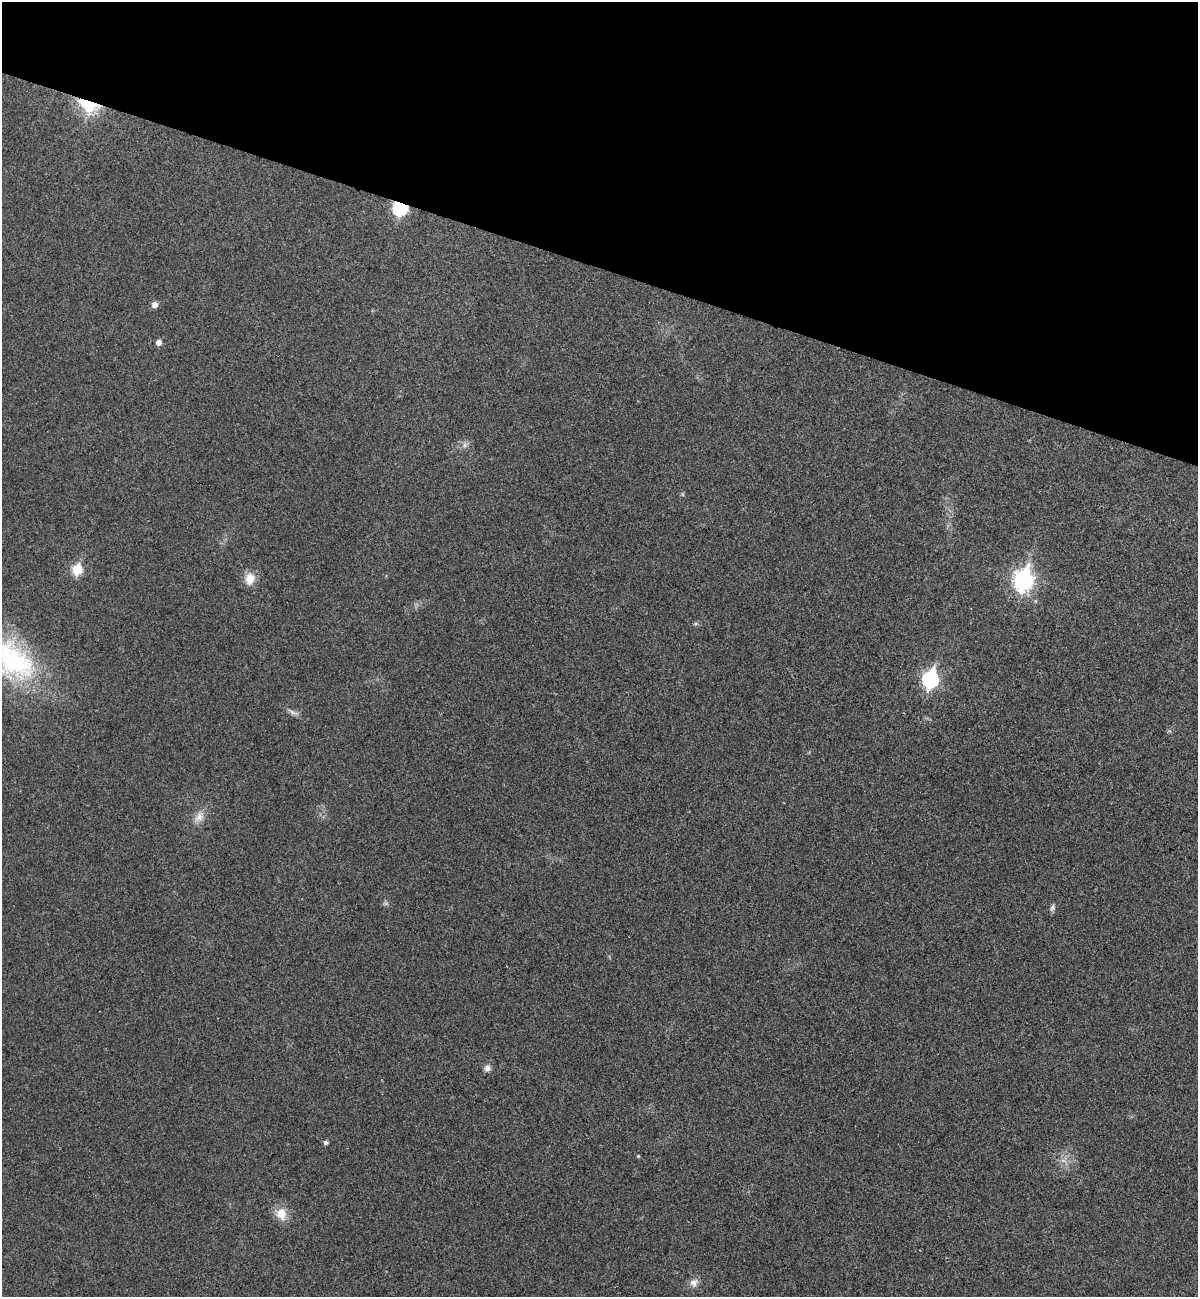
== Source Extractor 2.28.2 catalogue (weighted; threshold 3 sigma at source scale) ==
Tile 2 of 4 x 4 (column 2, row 1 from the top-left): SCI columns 1379-2574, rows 3907-5201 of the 5273 x 5220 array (HDU 1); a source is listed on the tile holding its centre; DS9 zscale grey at full resolution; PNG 1200 x 1299 px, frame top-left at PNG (2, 2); no overlay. Shown black and unused: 21% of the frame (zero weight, under 3 of 4 exposures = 6% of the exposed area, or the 3 px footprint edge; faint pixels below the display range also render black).
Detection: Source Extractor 2.28.2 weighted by HDU 2 'WHT'; one run over the whole footprint, this tile lists its part. Background 0.0825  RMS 0.0079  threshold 0.0356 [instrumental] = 3 sigma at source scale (4.5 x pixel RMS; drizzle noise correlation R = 1.50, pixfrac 1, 0.05/0.05 arcsec/px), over >= 5 px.
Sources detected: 19; all 19 listed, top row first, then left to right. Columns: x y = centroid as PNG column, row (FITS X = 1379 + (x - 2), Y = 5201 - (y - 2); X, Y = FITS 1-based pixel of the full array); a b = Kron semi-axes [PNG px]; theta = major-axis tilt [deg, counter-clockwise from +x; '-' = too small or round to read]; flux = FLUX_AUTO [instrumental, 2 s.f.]
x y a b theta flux
89 104 18 11 -23 50
400 208 7 6 - 120
154 304 6 5 - 5
159 342 6 5 - 4.1
464 445 7 4 -90 2
77 570 6 6 - 40
250 579 16 13 75 9.5
1023 580 10 8 76 320
12 660 66 39 -36 130
930 679 9 7 75 160
293 712 11 5 -25 3
199 817 17 10 57 7.5
386 904 7 4 -19 1.4
1052 908 9 6 71 2.2
487 1068 8 7 - 3.8
325 1142 5 4 - 2.5
638 1156 4 4 - 0.83
281 1214 14 11 -76 12
694 1283 12 10 54 5.1
Overlapping masked pixels (flux is a lower limit): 2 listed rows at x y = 89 104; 400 208
Isophote crosses this tile's border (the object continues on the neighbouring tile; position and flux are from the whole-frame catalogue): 1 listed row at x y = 12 660